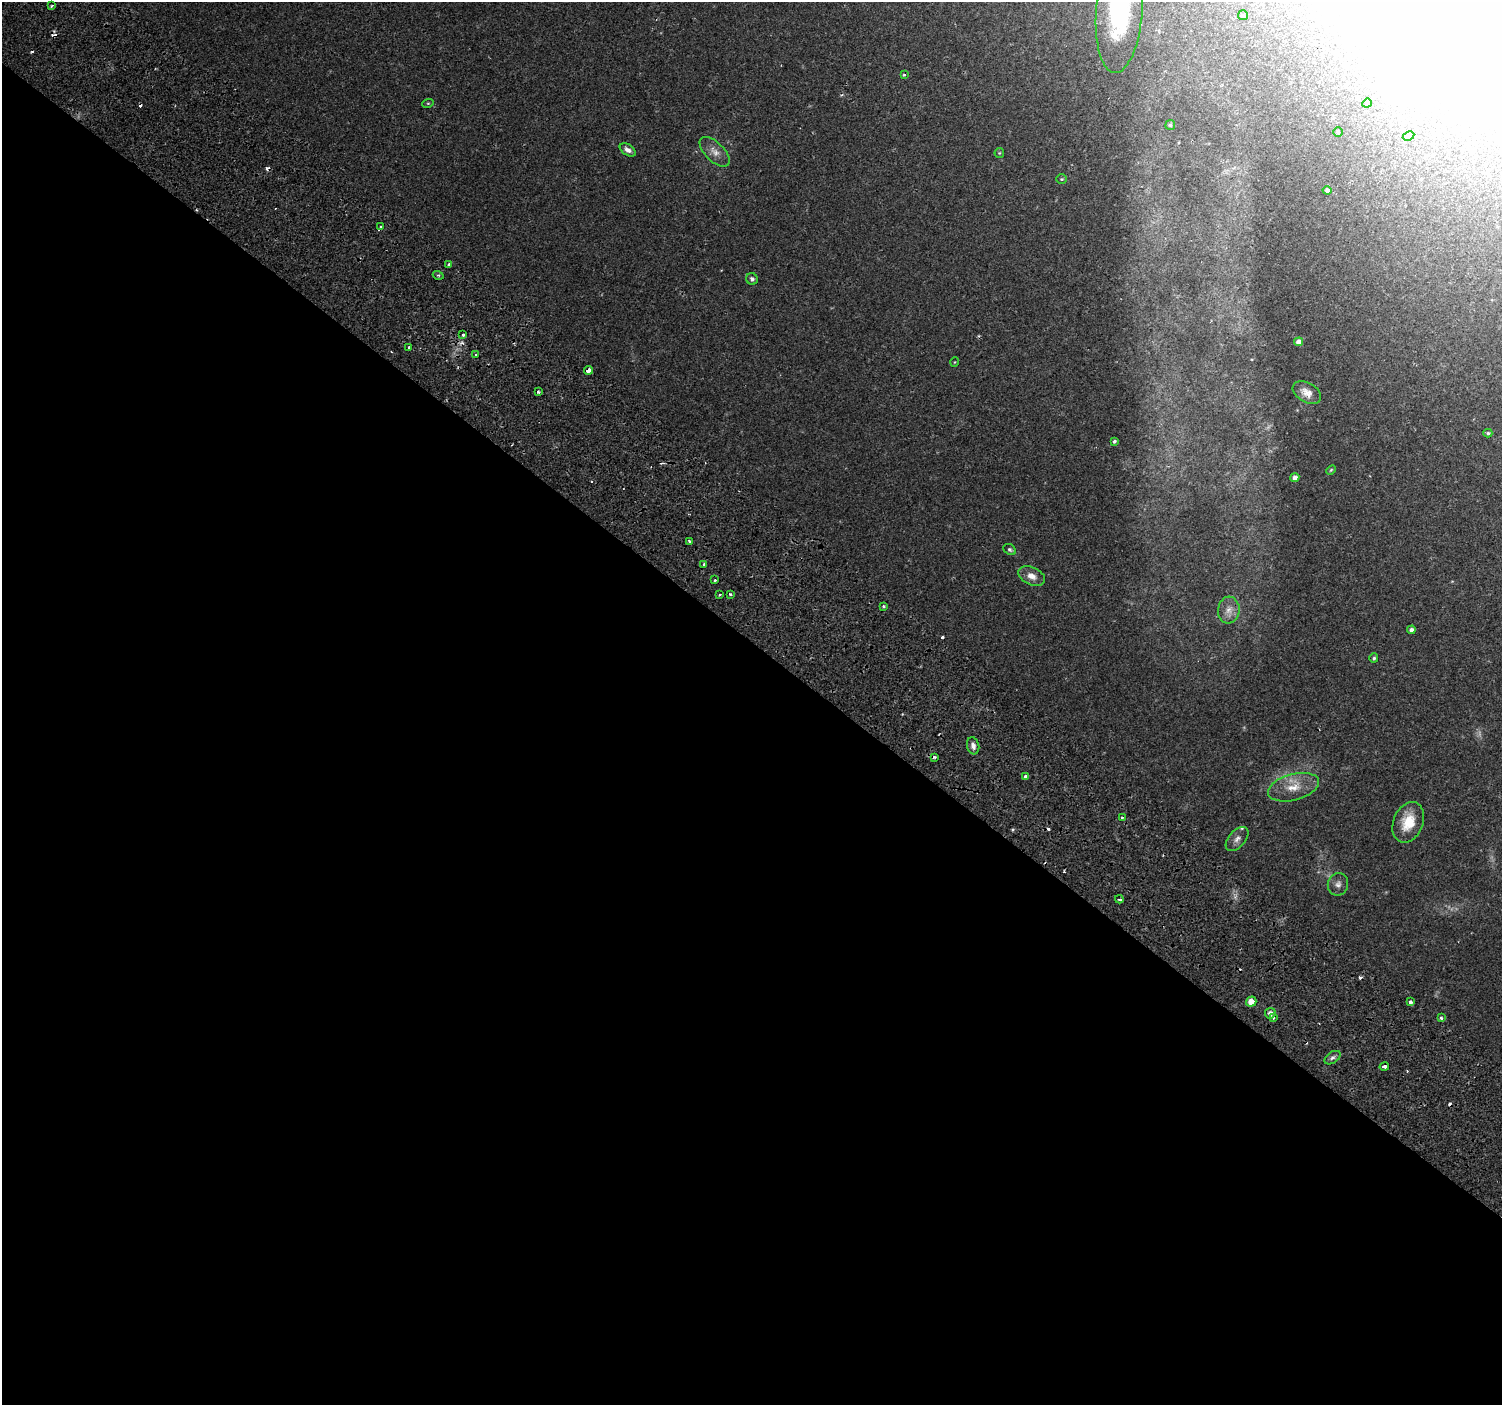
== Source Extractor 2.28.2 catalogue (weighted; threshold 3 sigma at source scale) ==
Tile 14 of 4 x 4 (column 2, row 4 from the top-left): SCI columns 1592-3091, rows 337-1739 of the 6176 x 6218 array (HDU 1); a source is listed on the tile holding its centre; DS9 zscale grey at full resolution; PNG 1504 x 1407 px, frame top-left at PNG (2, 2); each listed source drawn as its Kron ellipse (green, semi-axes under 4 px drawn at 4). Shown black and unused: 54% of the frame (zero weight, under 2 of 3 exposures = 6% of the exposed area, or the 3 px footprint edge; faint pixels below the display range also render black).
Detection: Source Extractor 2.28.2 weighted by HDU 2 'WHT'; one run over the whole footprint, this tile lists its part. Background 0.0506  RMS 0.0043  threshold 0.0196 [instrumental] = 3 sigma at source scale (4.5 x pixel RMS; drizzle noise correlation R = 1.50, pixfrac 1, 0.0396/0.0396 arcsec/px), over >= 5 px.
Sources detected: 72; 1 too faint to see at this stretch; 1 inside a brighter object's white glare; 12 cosmic-ray / hot-pixel residue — neither listed nor drawn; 1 inside a brighter listed object's ellipse — not listed separately; the other 57 listed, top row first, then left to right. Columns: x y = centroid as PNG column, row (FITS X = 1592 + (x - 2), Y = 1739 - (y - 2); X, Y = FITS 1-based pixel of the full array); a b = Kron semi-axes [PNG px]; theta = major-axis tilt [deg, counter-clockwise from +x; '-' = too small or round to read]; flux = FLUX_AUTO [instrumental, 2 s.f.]
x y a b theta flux
52 6 4 3 - 0.52
1119 12 61 23 86 44
1243 15 5 5 - 0.67
904 74 3 3 - 0.73
428 103 6 3 18 0.44
1367 103 5 4 - 0.82
1170 125 5 5 - 0.64
1338 132 5 5 - 0.63
1408 136 6 4 28 0.65
628 150 9 5 -32 1.9
715 152 19 9 -44 3.7
999 153 5 4 - 0.46
1061 179 5 4 - 0.51
1327 190 4 4 - 1.3
381 227 3 3 - 1.9
449 265 3 3 - 3.4
438 275 5 3 - 0.58
752 279 6 5 - 1.2
463 335 4 3 - 2.1
1298 342 4 4 - 2
409 347 3 3 - 1.3
476 355 3 3 - 0.49
955 362 5 3 - 0.3
588 370 4 3 - 4
538 392 4 3 - 0.54
1307 393 15 9 -30 3.5
1488 433 4 4 - 0.62
1114 441 3 3 - 0.65
1331 470 6 3 45 0.41
1295 478 4 4 - 2
689 541 3 3 - 1.1
1010 550 7 5 -32 0.8
704 565 3 3 - 1.2
1032 576 14 9 -24 3.6
715 580 3 3 - 1.4
731 594 3 3 - 1.3
720 595 3 2 - 0.77
883 606 3 3 - 1.4
1229 610 13 11 85 3.5
1411 630 4 4 - 1.5
1374 658 5 4 - 0.73
973 746 9 6 -78 1.8
935 757 3 3 - 1.3
1026 776 4 3 - 3.7
1293 787 26 13 15 8.3
1122 817 3 3 - 0.79
1408 822 21 14 67 9.9
1237 839 14 8 49 2.3
1338 884 11 10 - 2.2
1119 899 4 2 - 1.1
1251 1002 5 5 - 5
1410 1002 4 3 - 2
1270 1013 5 5 - 2.2
1273 1017 4 3 - 0.96
1441 1018 3 3 - 1.1
1332 1058 9 5 35 1.2
1384 1067 5 3 - 2.7
Overlapping masked pixels (flux is a lower limit): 2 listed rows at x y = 588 370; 935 757
Isophote crosses this tile's border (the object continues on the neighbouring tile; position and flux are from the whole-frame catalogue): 1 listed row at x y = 1119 12